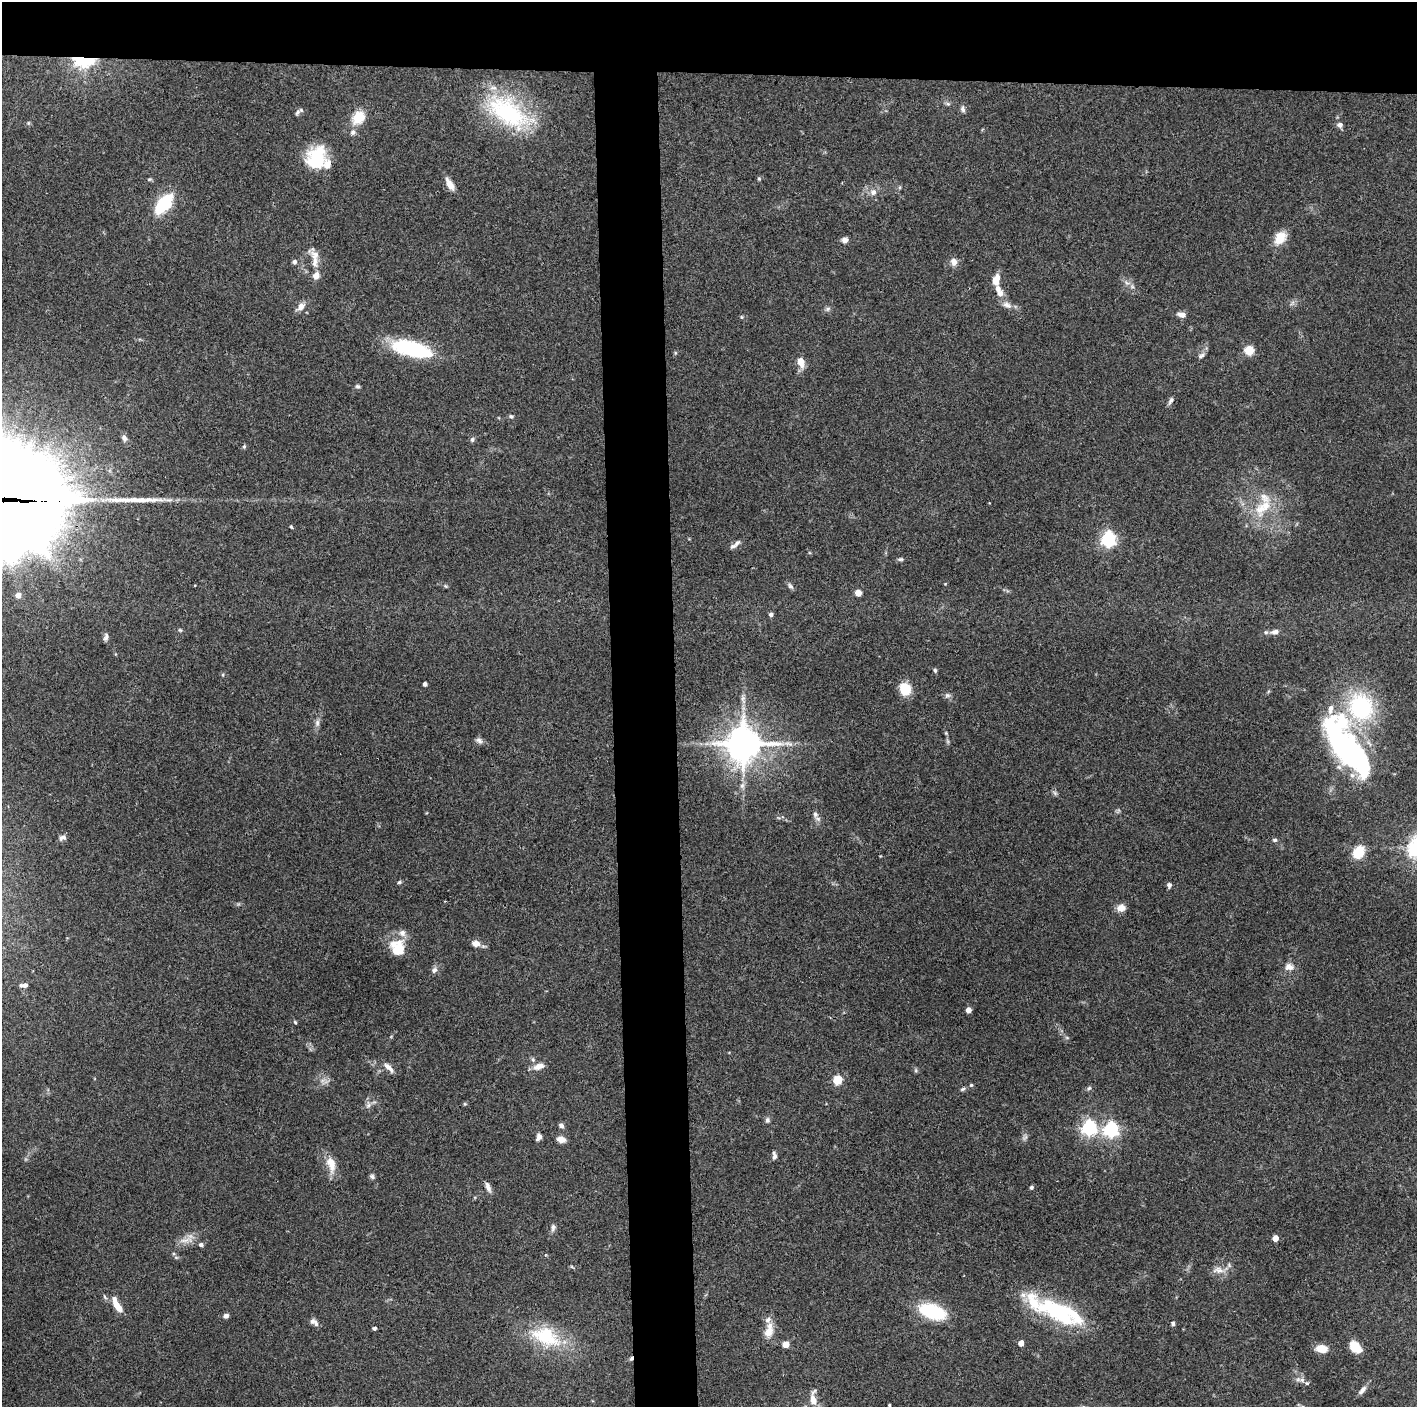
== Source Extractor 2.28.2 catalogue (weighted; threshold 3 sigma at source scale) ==
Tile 2 of 3 x 3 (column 2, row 1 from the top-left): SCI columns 1415-2829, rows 2811-4215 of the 4243 x 4219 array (HDU 1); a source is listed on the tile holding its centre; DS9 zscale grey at full resolution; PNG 1419 x 1409 px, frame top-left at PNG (2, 2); no overlay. Shown black and unused: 9% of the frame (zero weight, under 3 of 4 exposures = <1% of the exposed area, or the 3 px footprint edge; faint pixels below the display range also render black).
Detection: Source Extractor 2.28.2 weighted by HDU 2 'WHT'; one run over the whole footprint, this tile lists its part. Background 0.0721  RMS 0.0054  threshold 0.0242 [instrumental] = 3 sigma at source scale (4.5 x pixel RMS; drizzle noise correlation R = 1.50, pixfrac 1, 0.05/0.05 arcsec/px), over >= 5 px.
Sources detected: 133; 3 inside a brighter object's white glare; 1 long thin detection or spike segment (spike, bleed or trail) — not listed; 14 inside a brighter listed object's ellipse — not listed separately; the other 115 listed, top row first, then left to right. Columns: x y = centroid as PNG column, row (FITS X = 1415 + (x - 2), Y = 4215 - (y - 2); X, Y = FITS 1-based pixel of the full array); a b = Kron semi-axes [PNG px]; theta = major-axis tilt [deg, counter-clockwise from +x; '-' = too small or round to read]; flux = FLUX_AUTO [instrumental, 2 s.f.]
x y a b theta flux
84 60 18 9 -2 42
948 104 7 4 -18 0.96
963 109 9 6 -80 1.5
298 112 9 5 48 1.4
508 112 61 31 -38 56
359 117 15 11 46 12
1340 125 7 6 - 1.9
353 132 8 6 65 1.6
317 158 26 22 70 24
759 179 5 4 - 0.73
450 184 17 7 -59 4.4
873 192 9 8 - 2.7
164 204 17 8 51 38
1280 238 17 12 48 7.8
845 240 7 6 - 2.4
295 262 6 5 - 1.3
315 262 20 8 86 5.7
954 262 9 8 - 3.2
996 280 11 7 82 6.5
1000 293 9 8 - 2.9
1007 305 13 8 -23 3.2
301 306 12 8 51 3.5
828 309 7 4 89 1
1181 315 12 6 -8 2.5
741 317 6 4 -88 0.6
411 349 42 15 -14 45
1249 350 5 5 - 31
1201 356 9 6 32 1.6
801 362 9 6 -78 6.8
357 386 6 5 - 1.1
1171 401 10 5 62 1.4
511 416 6 5 - 0.97
124 438 9 6 -74 2
472 439 7 6 - 1.2
244 446 5 4 - 0.78
1261 509 20 15 80 12
291 527 5 4 - 0.63
1108 539 6 6 - 130
737 543 12 6 47 2.2
901 559 7 5 0 0.97
790 586 9 5 -51 1.4
858 593 5 4 - 8
18 595 5 5 - 2.5
771 614 4 4 - 1.7
180 630 6 4 -44 0.65
1275 632 11 7 11 2.8
106 637 10 5 79 1.6
935 670 6 4 -73 0.89
223 675 5 3 - 0.56
425 684 4 4 - 1.9
905 689 13 11 -78 11
947 695 9 5 -5 1.4
1361 707 24 22 -74 58
317 723 10 6 81 1.9
479 741 10 7 -36 1.8
743 744 11 11 - 1000
1347 749 70 27 -53 120
742 786 6 6 - 1.4
1055 793 6 5 - 1
815 814 8 7 - 1.9
62 838 9 6 22 1.7
1275 840 6 5 - 0.97
1358 852 12 9 57 13
399 882 5 4 - 0.8
1169 885 6 5 - 1.3
1121 908 11 9 9 3.6
476 943 8 6 -8 4.1
398 948 18 15 -66 14
1289 967 12 10 4 3.5
434 970 9 6 60 1.8
25 985 5 4 - 2.2
969 1010 4 4 - 4.3
295 1022 5 3 - 0.6
539 1066 16 8 17 4.1
389 1067 15 6 -45 3.3
838 1080 11 10 - 6.7
971 1085 5 4 - 0.71
1089 1088 6 6 - 1
963 1089 7 5 27 0.99
369 1105 7 4 70 1.3
767 1120 7 6 - 1.3
561 1126 5 5 - 2
1089 1128 6 6 - 140
1111 1130 6 6 - 130
539 1137 9 6 69 2
1025 1137 10 3 50 1.1
561 1139 9 6 -15 4
774 1157 9 6 74 1.6
331 1164 21 11 -76 7.6
372 1177 7 5 -35 1.3
488 1187 14 5 -68 2.4
1031 1187 5 4 - 1.1
553 1228 10 5 84 1.6
1275 1238 4 4 - 6.4
186 1240 22 5 10 3.9
201 1245 5 5 - 1.4
1218 1270 17 9 -3 4.3
118 1307 16 7 -54 6.1
932 1312 23 12 -19 37
1057 1312 52 23 -33 45
226 1316 6 5 - 1.8
316 1323 10 6 -66 1.8
1173 1323 6 4 -90 1
374 1328 4 3 - 1.2
769 1331 17 11 64 6
546 1336 43 23 -22 30
1021 1343 4 4 - 5.3
786 1344 5 5 - 5.4
1355 1347 13 8 -44 11
1322 1349 11 7 -6 8.3
631 1358 5 4 - 1.1
1302 1380 8 6 -2 1.9
1362 1390 13 6 50 2.4
813 1400 15 9 -74 5.9
889 1405 4 3 - 0.6
Overlapping masked pixels (flux is a lower limit): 2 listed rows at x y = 84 60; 631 1358